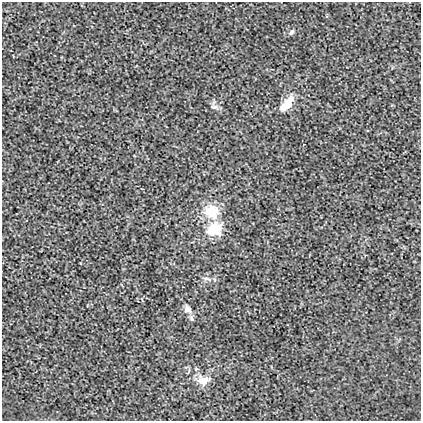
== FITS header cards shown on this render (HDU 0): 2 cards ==
NAXIS1  =                  419
NAXIS2  =                  419

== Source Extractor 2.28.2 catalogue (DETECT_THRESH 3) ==
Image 419 x 419 px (HDU 0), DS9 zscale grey, 1 PNG px = 1 image px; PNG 423 x 423 px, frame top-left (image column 1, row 419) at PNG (2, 2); no overlay
Background 0.00219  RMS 0.018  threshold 0.0552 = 3 sigma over >= 5 px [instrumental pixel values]
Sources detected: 8; all 8 listed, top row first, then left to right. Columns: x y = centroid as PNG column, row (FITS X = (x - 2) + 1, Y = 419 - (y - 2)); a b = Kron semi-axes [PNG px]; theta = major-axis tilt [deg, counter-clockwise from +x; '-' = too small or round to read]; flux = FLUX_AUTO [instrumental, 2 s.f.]
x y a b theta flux
291 32 7 4 52 2.3
287 104 20 9 50 18
214 107 11 5 0 3.6
211 212 18 17 - 32
214 230 20 16 31 30
207 279 12 4 -16 3.3
188 309 11 8 -45 6.7
203 380 16 12 1 13